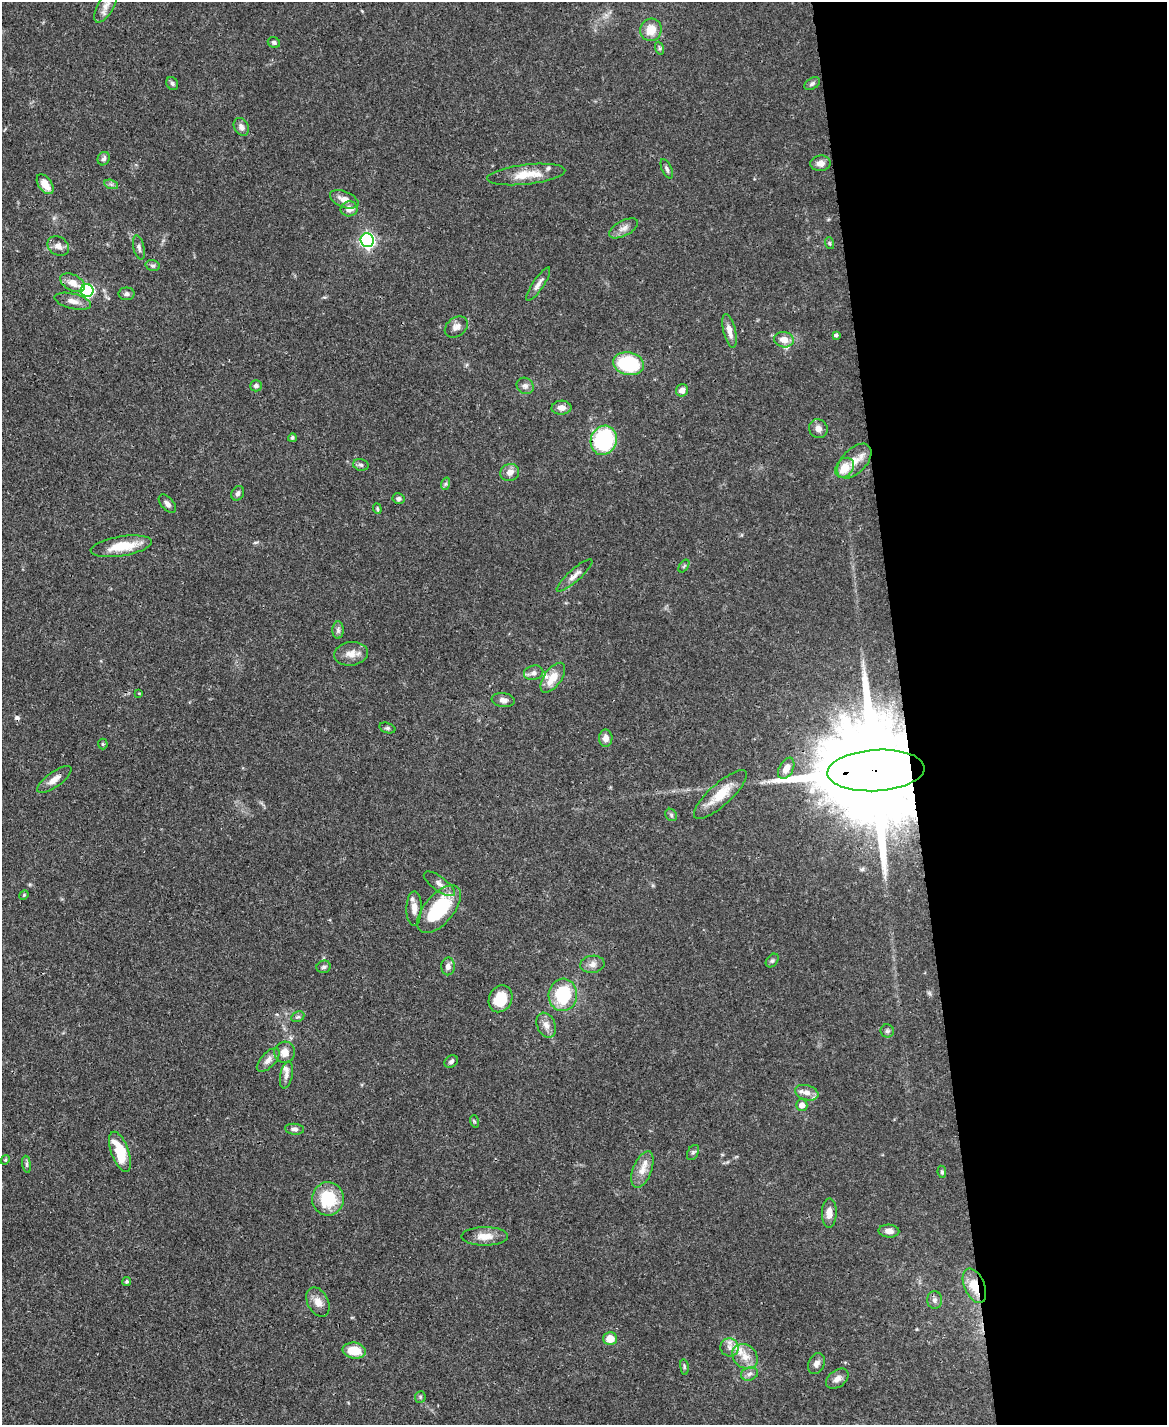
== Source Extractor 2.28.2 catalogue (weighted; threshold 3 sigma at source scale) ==
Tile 8 of 4 x 3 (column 4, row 2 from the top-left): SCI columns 3498-4662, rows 1666-3088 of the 4665 x 4644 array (HDU 1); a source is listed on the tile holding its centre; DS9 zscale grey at full resolution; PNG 1169 x 1427 px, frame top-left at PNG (2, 2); each listed source drawn as its Kron ellipse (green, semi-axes under 4 px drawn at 4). Shown black and unused: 23% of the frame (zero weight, under 3 of 4 exposures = <1% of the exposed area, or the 3 px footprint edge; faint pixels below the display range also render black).
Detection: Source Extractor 2.28.2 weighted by HDU 2 'WHT'; one run over the whole footprint, this tile lists its part. Background 0.0671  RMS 0.0034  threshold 0.0151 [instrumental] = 3 sigma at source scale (4.5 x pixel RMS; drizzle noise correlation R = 1.50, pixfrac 1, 0.05/0.05 arcsec/px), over >= 5 px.
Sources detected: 114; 1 cosmic-ray / hot-pixel residue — neither listed nor drawn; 5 inside a brighter listed object's ellipse — not listed separately; the other 108 listed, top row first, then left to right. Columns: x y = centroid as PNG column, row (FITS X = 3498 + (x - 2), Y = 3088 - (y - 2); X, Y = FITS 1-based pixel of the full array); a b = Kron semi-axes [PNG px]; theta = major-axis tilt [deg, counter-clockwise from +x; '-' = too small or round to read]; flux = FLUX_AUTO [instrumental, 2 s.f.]
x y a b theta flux
106 6 19 8 61 2.8
651 30 11 10 - 5.2
274 42 6 5 - 0.78
659 48 7 4 -71 0.54
172 83 7 5 -59 0.69
812 84 8 5 33 0.85
241 127 9 7 -61 1.5
104 159 7 6 - 0.91
821 163 10 8 5 2.1
667 169 10 5 -66 0.86
526 174 39 10 6 7.7
45 184 11 6 -55 4.2
111 184 7 4 -19 0.76
344 199 15 8 -22 2.9
349 209 9 7 11 2.4
623 228 16 7 28 2.1
367 240 7 6 - 86
829 243 6 4 -71 0.44
58 246 11 9 -33 2.1
139 247 12 5 -77 1.1
153 266 7 5 -16 0.71
73 283 13 8 -27 3.3
538 284 20 5 56 1.9
87 291 6 6 - 41
127 294 8 6 0 0.97
73 301 18 7 -13 2.6
456 327 12 9 36 2.1
729 331 17 6 -76 2.7
836 335 4 3 - 0.67
784 340 10 7 -10 3.2
628 364 15 11 -11 23
256 386 6 5 - 0.93
525 386 9 8 - 1.4
682 390 6 6 - 2.2
561 408 10 7 3 2
818 429 10 9 - 1.8
292 438 4 4 - 0.56
604 440 15 13 69 28
854 461 21 12 46 5.4
361 465 8 5 -15 0.78
844 468 11 8 54 5.7
510 472 9 8 - 2.3
445 484 6 4 70 0.59
238 493 8 5 61 1
398 499 6 5 - 0.93
167 504 11 6 -48 1.2
377 509 5 4 - 0.45
121 546 31 10 9 9.1
684 566 7 3 53 0.45
575 575 23 6 41 2.3
338 630 8 6 -89 0.97
351 654 17 11 7 3.4
534 673 10 7 16 1.3
553 678 17 8 54 5.3
139 693 3 2 - 0.26
503 700 11 7 -8 1.6
387 728 8 5 -16 0.73
606 738 8 6 89 2.3
103 744 5 5 - 0.51
786 768 11 7 63 3.3
876 770 48 20 4 15000
54 779 20 7 36 2.7
720 794 34 11 42 8.2
671 815 7 5 -48 0.66
439 884 18 7 -36 2.2
24 895 5 4 - 0.39
414 908 17 7 89 2.4
439 909 29 15 49 21
772 961 8 5 48 0.67
592 964 12 8 8 2.1
448 966 9 6 88 1.6
324 967 7 6 - 0.82
563 995 16 14 84 17
500 999 14 11 64 8.9
298 1017 7 5 27 0.64
546 1025 13 9 -67 2.3
887 1031 6 6 - 0.79
285 1052 11 10 - 3
268 1060 15 7 47 2
451 1061 7 5 36 0.9
286 1075 14 6 79 1.5
807 1093 12 7 -16 2.3
802 1105 6 5 - 2.1
474 1121 6 4 -72 0.42
295 1129 9 5 -6 1.1
120 1152 21 9 -70 12
693 1153 8 5 61 0.75
5 1160 5 4 - 0.35
27 1164 8 4 -82 0.66
642 1169 19 9 69 3.7
942 1172 6 4 -81 0.61
328 1199 17 16 - 14
829 1213 14 7 89 2.8
889 1231 10 6 -4 2
485 1236 23 9 0 4.3
127 1282 4 4 - 0.47
974 1286 18 10 -67 7
935 1300 9 7 89 1.3
318 1302 16 10 -63 3.1
610 1339 7 6 - 4.6
730 1347 9 9 - 2.2
354 1351 11 8 -8 7.2
745 1356 14 11 -41 4.3
816 1364 11 8 66 1.6
684 1367 8 4 -82 0.56
749 1374 9 6 19 1.2
837 1379 12 8 37 1.9
420 1397 6 5 - 0.55
Overlapping masked pixels (flux is a lower limit): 2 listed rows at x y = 876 770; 974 1286